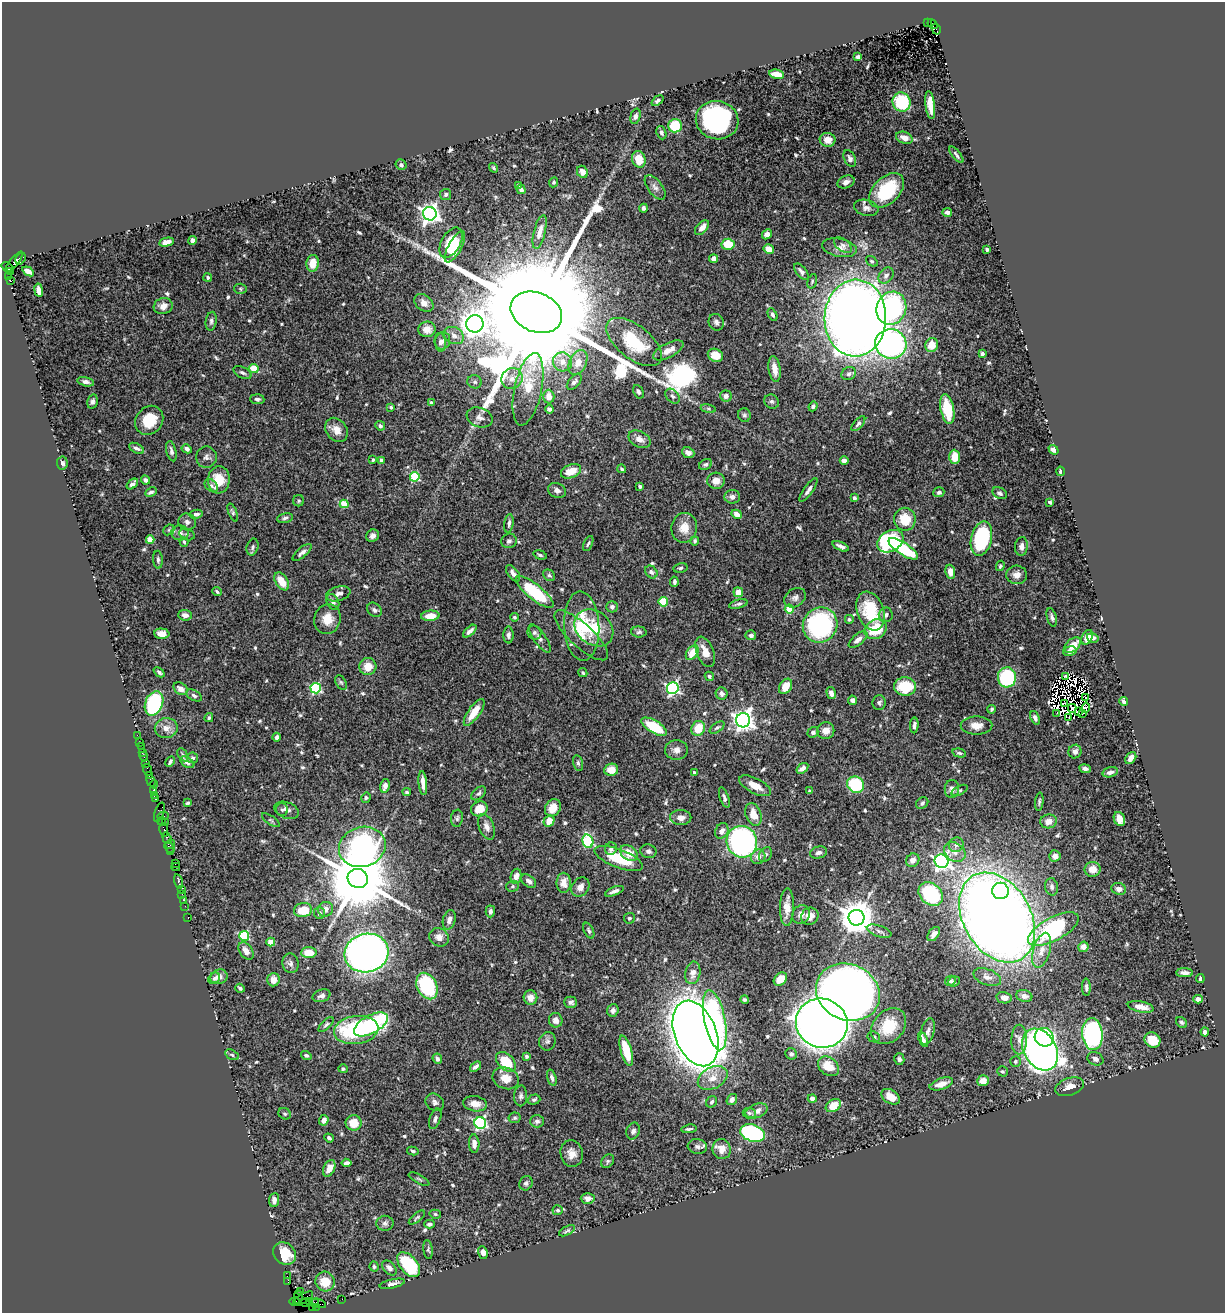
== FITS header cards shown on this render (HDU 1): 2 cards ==
NAXIS1  =                 1223
NAXIS2  =                 1311

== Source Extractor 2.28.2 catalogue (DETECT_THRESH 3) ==
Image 1223 x 1311 px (HDU 1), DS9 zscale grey, 1 PNG px = 1 image px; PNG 1227 x 1315 px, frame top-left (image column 1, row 1311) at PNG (2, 2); each listed source drawn as its Kron ellipse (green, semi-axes under 4 px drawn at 4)
Background 0.937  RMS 0.029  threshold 0.0859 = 3 sigma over >= 5 px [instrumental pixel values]
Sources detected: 635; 6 with non-positive FLUX_AUTO (blend fragments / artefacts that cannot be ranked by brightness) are neither listed nor drawn; of the other 629, the 500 brightest by FLUX_AUTO listed and drawn (129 fainter detections omitted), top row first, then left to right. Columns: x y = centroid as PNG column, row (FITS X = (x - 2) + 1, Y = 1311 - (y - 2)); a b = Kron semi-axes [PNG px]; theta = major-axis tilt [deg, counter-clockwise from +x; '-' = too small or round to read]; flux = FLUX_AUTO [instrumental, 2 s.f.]
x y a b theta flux
927 23 3 2 - 83
932 24 5 3 - 130
936 29 5 3 - 260
858 57 4 4 - 5.4
777 74 7 4 -10 30
657 101 7 4 39 4.3
902 102 10 9 - 110
930 105 14 5 -83 26
635 116 8 5 75 5.9
717 120 21 19 -13 360
675 126 7 6 - 71
661 133 7 5 -71 4.6
904 138 9 5 -21 15
828 140 8 7 - 19
956 155 10 3 -51 4.5
639 159 8 6 -71 29
850 159 9 5 -63 6.9
401 165 5 5 - 3.7
493 168 5 4 - 3.3
582 172 6 5 - 12
554 182 5 4 - 3
846 182 9 6 21 11
518 186 4 3 - 6.3
655 187 14 7 -53 8.6
521 189 5 4 - 7.4
887 190 21 13 44 110
446 194 5 5 - 4.5
643 208 4 3 - 4.8
866 208 12 8 -14 9.8
947 212 5 3 - 5.3
430 214 7 6 - 1100
702 228 9 5 49 13
540 232 17 5 75 15
767 234 5 4 - 10
192 241 4 4 - 9.2
167 242 7 4 11 13
451 243 16 9 61 63
728 244 6 5 - 51
843 245 10 6 -37 7.3
455 247 17 6 61 42
839 248 17 9 -11 17
769 249 5 4 - 22
987 249 3 3 - 6.8
21 259 6 4 56 130
714 259 4 4 - 10
872 261 6 4 -40 3.3
14 262 13 4 51 620
313 263 8 6 84 26
8 267 6 3 -34 180
11 271 3 3 - 540
28 271 6 4 -34 14
801 271 9 5 -51 6.2
886 275 9 6 50 8
8 277 3 3 - 48
208 278 4 4 - 3.2
10 281 4 3 - 690
812 281 7 4 74 3.2
240 289 6 5 - 3.2
39 290 7 4 -80 12
424 303 10 7 -39 12
163 306 9 8 - 14
891 308 17 14 71 290
536 312 27 19 -23 160000
773 315 7 4 -63 3.8
855 318 38 31 88 2900
211 321 9 5 80 5.3
716 322 8 7 - 6.9
475 324 9 8 - 2100
427 329 8 7 - 14
454 336 10 8 -29 10
443 341 9 7 75 7
440 342 9 5 -84 5.3
634 342 33 16 -38 100
891 344 16 14 -16 610
932 345 7 6 - 25
668 350 17 7 27 19
982 354 4 4 - 4.9
715 355 8 6 -26 29
562 362 10 9 - 18
578 362 13 8 65 22
254 369 5 4 - 68
775 369 13 6 -81 19
242 373 10 5 -27 5.6
849 374 7 6 - 5.4
512 378 11 10 - 17
86 382 8 4 -13 7.4
475 382 7 6 - 5.1
574 382 9 5 47 7.4
528 389 37 13 78 55
638 392 7 4 -62 4.7
672 396 8 6 -46 5.9
726 396 6 5 - 8.7
549 397 7 5 -89 16
257 399 7 5 -4 4.7
92 401 7 5 76 5.6
431 402 4 3 - 3.4
772 402 8 7 - 5.3
813 406 5 4 - 4.4
391 407 3 3 - 3.6
549 409 4 4 - 5.2
708 409 8 4 -9 3.2
947 409 15 6 -79 69
744 415 7 6 - 4.1
480 417 13 9 -21 12
149 420 15 13 50 48
858 424 9 4 48 4.6
380 426 5 4 - 5.5
337 430 13 10 -55 20
639 439 12 8 -27 14
137 448 8 4 -26 6.3
187 449 5 4 - 6.9
1053 450 5 4 - 9.9
171 451 10 5 -76 6.5
688 453 6 5 - 10
206 457 11 10 - 8.2
955 457 7 5 -88 32
373 460 4 3 - 3.6
381 460 4 3 - 8.1
844 461 4 4 - 12
62 463 6 5 - 5
705 464 7 5 30 4.1
622 469 4 3 - 3.4
571 471 10 6 22 29
1060 471 4 3 - 3.7
415 477 5 5 - 110
145 480 5 4 - 5.9
219 480 13 11 84 40
716 481 9 8 - 16
132 484 6 4 41 7.2
211 486 7 5 -47 4.6
640 486 4 3 - 4.4
557 490 9 7 -22 8.1
808 490 14 4 55 7.4
151 492 6 4 26 5.2
939 492 5 5 - 5.9
1000 493 8 5 -28 4.8
732 497 8 7 - 7.7
854 498 4 3 - 6.7
299 501 5 5 - 3
1050 502 4 3 - 3
344 504 4 4 - 63
233 512 9 4 -68 3.8
196 514 6 4 11 6.4
737 514 5 4 - 15
285 518 8 5 10 4.6
905 519 11 11 - 40
187 522 9 8 - 7.2
509 523 9 4 82 5.9
684 528 15 13 81 26
169 530 6 5 - 3.1
180 533 9 7 -3 9.2
187 534 8 5 -16 4.7
373 536 6 6 - 9
981 539 17 10 76 190
150 540 4 4 - 38
509 541 8 7 - 5.5
695 541 4 3 - 3.6
890 541 14 10 31 210
184 542 5 3 - 3.1
588 544 8 3 65 3.6
841 546 9 4 -23 8
1021 546 9 6 84 9.3
253 547 8 5 75 4.5
903 549 17 6 -33 140
302 552 12 5 40 7.6
540 555 7 4 -16 4.1
158 560 9 5 -86 4.8
1000 566 5 4 - 3.7
680 568 7 4 11 3.5
651 572 7 5 -46 5.7
950 572 7 5 -81 17
513 573 9 5 -53 8.9
549 575 6 5 - 4
1017 575 10 9 - 14
282 581 10 6 -56 34
674 582 5 3 - 5.2
217 591 5 3 - 3.1
535 592 23 7 -39 130
738 592 5 5 - 16
338 594 12 7 16 11
795 598 11 8 37 9.4
333 602 8 6 -62 7.4
663 602 5 4 - 78
738 604 9 4 14 4.3
612 607 5 5 - 5.8
789 609 4 4 - 61
374 610 8 6 -46 6.7
870 611 20 13 -70 100
185 615 7 5 -4 9.7
886 615 7 7 - 7.3
430 616 9 5 4 27
514 617 4 4 - 3.4
1052 617 9 5 -75 6.3
327 619 15 13 74 29
849 619 4 4 - 3.8
820 625 18 17 - 280
582 626 34 17 -87 84
594 628 21 16 -39 72
876 629 11 9 29 67
470 631 8 4 42 10
639 632 7 5 -3 4.3
534 633 7 6 - 4.9
162 634 8 5 -3 16
508 635 8 5 90 5.8
581 635 34 11 -42 36
751 635 5 5 - 5.6
1087 637 8 5 64 16
540 638 17 6 -55 8
1093 638 6 4 -17 8.3
858 640 11 5 41 11
1073 645 9 6 42 28
1070 651 7 4 9 8.9
705 652 16 8 -68 25
692 653 8 5 54 37
368 667 8 8 - 24
159 672 6 3 -42 4.2
583 673 5 4 - 3.2
709 676 5 4 - 4.4
1065 676 4 3 - 3.2
1007 677 10 9 - 180
341 682 8 5 -62 3.4
786 686 8 6 58 25
905 687 11 9 -2 73
316 688 5 5 - 190
673 688 6 6 - 390
181 689 8 5 -34 12
831 693 6 4 -76 9.7
722 694 6 6 - 6.1
194 695 8 5 -30 5.1
1086 697 2 2 - 3.9
852 700 5 4 - 9.3
1124 701 4 4 - 7.1
154 703 13 8 68 160
879 703 7 6 - 5.3
1065 704 3 2 - 3.6
1072 708 4 3 - 8.5
1086 708 5 3 - 26
992 709 4 4 - 3.5
474 712 16 6 55 31
1078 712 3 2 - 3.7
1057 713 2 2 - 3
1083 713 3 2 - 5.8
1069 717 3 2 - 3.3
209 718 5 4 - 3.6
1035 718 7 4 -67 7
743 720 7 7 - 1200
914 725 8 4 89 5.9
977 725 16 9 0 19
654 727 14 6 -31 80
717 727 8 4 35 4
166 728 11 10 - 15
698 728 7 6 - 39
826 730 8 8 - 16
813 732 5 5 - 6.3
137 735 2 2 - 20
277 737 4 3 - 6
139 742 2 2 - 16
141 746 2 2 - 47
676 750 11 9 3 11
1075 751 7 6 - 9.3
142 753 3 2 - 65
959 753 7 4 -15 3.7
183 755 7 4 -59 3.6
144 756 5 3 - 160
192 758 5 5 - 4.2
1131 758 6 5 - 12
170 762 5 3 - 4
187 762 8 4 -33 6.8
578 763 8 5 -75 4.2
146 764 2 2 - 16
802 768 6 4 36 7.7
1085 769 6 4 -9 5.9
148 770 6 2 -72 90
611 770 7 6 - 20
694 772 4 3 - 3.2
1110 772 7 5 16 7.7
149 775 3 2 - 120
151 781 6 3 -71 290
423 783 12 4 -85 14
154 784 4 2 - 99
856 785 9 8 - 110
385 786 7 4 77 12
755 786 17 7 -27 22
952 789 9 7 89 8.9
960 790 9 4 27 3.5
154 791 3 3 - 160
810 791 3 3 - 3
407 792 4 4 - 4.1
478 793 8 5 41 4.5
154 796 3 2 - 97
724 797 10 4 -71 6.1
366 798 5 4 - 3.3
156 799 3 3 - 70
1039 802 9 4 84 3.6
188 803 3 3 - 3.6
922 803 6 5 - 5.3
553 808 9 7 59 23
479 809 8 7 - 26
282 810 6 6 - 4.3
287 810 13 8 -20 9.7
159 812 10 4 71 370
753 814 12 7 -70 26
163 816 6 2 5 230
681 817 10 7 -2 13
457 818 8 6 82 4.8
1119 819 7 5 -66 18
271 820 10 4 -35 3.7
161 821 4 2 - 62
549 821 6 5 - 21
1049 821 8 7 - 14
165 822 3 2 - 81
487 827 13 7 -69 11
164 830 7 3 -79 330
722 831 8 6 61 11
167 838 6 3 -70 260
588 841 7 5 -72 180
742 842 16 15 - 510
170 844 5 3 - 160
956 845 7 7 - 6.3
362 847 23 20 18 640
169 848 6 3 -50 130
611 849 6 6 - 4.9
648 851 8 6 -11 6.8
171 852 4 2 - 83
818 852 8 6 13 7.6
955 852 11 9 -36 15
629 853 10 6 -35 28
765 855 8 6 58 5.4
1055 856 5 5 - 10
758 857 7 7 - 13
619 858 25 9 -21 77
913 860 7 6 - 12
941 861 7 6 - 680
175 863 2 2 - 54
176 867 4 3 - 190
1093 869 8 7 - 18
516 876 8 5 79 10
358 878 10 9 - 23000
178 881 7 3 -77 190
529 881 8 5 -39 7.4
564 883 10 7 89 17
512 886 6 5 - 3.4
580 887 10 8 52 13
1052 887 8 6 -80 5.3
181 889 2 2 - 58
1119 889 7 6 - 7.3
614 891 10 4 21 6.4
1001 891 8 8 - 66
182 894 2 2 - 88
931 894 13 10 -41 150
183 900 2 2 - 37
185 906 2 2 - 50
787 907 19 7 88 23
325 909 8 7 - 11
303 910 9 7 10 43
490 911 6 4 89 6.1
319 913 6 5 - 5.9
801 914 10 8 60 12
810 916 9 8 - 14
997 917 48 33 -60 3100
188 918 3 2 - 49
629 918 5 5 - 3.8
856 918 8 8 - 4300
449 920 10 6 75 8.7
1053 929 28 11 28 230
589 931 8 4 -65 4.4
879 931 13 5 -18 7.6
934 934 8 5 52 8.1
244 936 5 5 - 150
439 937 10 9 - 11
271 942 4 4 - 38
1083 947 5 5 - 10
1042 950 18 8 74 21
246 951 9 6 -56 13
309 952 8 5 4 32
366 953 22 19 14 1000
291 963 10 8 -79 7.4
693 973 11 7 80 15
1185 973 8 4 -1 9.1
219 977 9 7 18 11
987 977 14 8 -21 12
214 978 6 5 - 5
1200 978 4 3 - 5.6
780 979 7 5 47 22
273 980 6 6 - 16
950 981 5 4 - 3.7
954 981 6 5 - 3.4
427 986 14 9 -64 160
1086 987 8 4 -88 4.9
240 988 5 3 - 4
848 992 33 28 -25 2000
322 996 9 6 17 7.4
1024 996 8 6 -15 10
530 998 7 7 - 15
1004 998 8 5 -11 11
1198 999 4 4 - 9.5
745 1000 4 4 - 3.7
571 1002 6 5 - 7.2
1141 1007 13 5 -12 21
613 1010 6 5 - 6.5
556 1020 7 6 - 13
715 1020 31 10 -78 270
1181 1022 6 5 - 3.8
822 1023 26 24 -22 3000
371 1024 19 9 29 300
326 1025 9 4 44 4.3
889 1026 20 15 47 64
356 1030 22 14 7 190
928 1031 13 6 76 9.1
1205 1032 4 4 - 5.7
696 1033 34 21 -69 6000
1092 1034 16 10 -85 320
874 1037 6 5 - 4.7
1044 1037 9 9 - 180
923 1039 8 4 -66 7.8
1019 1040 15 8 89 14
1152 1040 8 7 - 37
547 1041 9 8 - 6.9
1040 1050 22 16 -59 1500
626 1051 16 5 -74 62
791 1054 6 5 - 5
232 1055 7 4 -30 3.8
306 1055 5 4 - 4.8
526 1056 4 3 - 3.6
437 1059 5 4 - 6.3
899 1059 6 5 - 4.9
1095 1059 8 6 -24 8.2
1015 1061 5 5 - 3.6
506 1062 12 7 -44 74
828 1066 12 8 -37 37
475 1067 6 3 38 6.2
343 1069 5 4 - 3.5
1002 1071 5 5 - 3
506 1078 13 10 -20 25
552 1078 8 4 -74 6
713 1078 16 10 28 24
983 1081 6 5 - 20
941 1084 12 5 19 19
1070 1087 15 8 19 19
521 1096 10 6 88 6.2
891 1097 10 6 -33 21
812 1098 4 4 - 8.7
534 1099 6 5 - 4.1
732 1100 6 4 55 6.9
435 1102 10 8 -40 7.2
712 1102 6 5 - 4.3
475 1104 12 7 -9 17
833 1106 8 6 32 38
756 1111 11 7 18 14
749 1113 6 5 - 4.1
285 1114 6 5 - 3.8
515 1118 6 5 - 3.5
435 1119 11 5 70 6.9
324 1120 5 4 - 12
537 1121 7 6 - 6
354 1123 8 7 - 32
480 1123 6 6 - 350
689 1129 8 3 7 4
633 1131 8 6 68 6.9
752 1133 12 8 -18 330
329 1138 5 3 - 4.2
474 1144 9 5 -87 13
697 1146 10 7 -7 7.6
722 1149 10 9 - 20
413 1151 6 4 -12 3
572 1153 13 11 -77 17
608 1161 7 5 49 3.6
346 1163 5 4 - 7.7
329 1168 9 5 66 22
419 1179 11 3 -28 3
526 1183 7 6 - 5.1
588 1198 7 5 -2 8.9
274 1200 7 5 83 9.1
558 1210 5 5 - 3.9
435 1214 6 4 -15 3.2
417 1217 10 4 39 3.4
385 1223 8 7 - 6.2
429 1224 5 4 - 5.2
567 1231 9 3 28 3.3
428 1250 9 4 -82 3.3
483 1252 6 4 -71 8.6
285 1254 12 10 -42 47
409 1265 14 8 -50 130
374 1267 5 4 - 3.5
389 1268 9 5 -47 7.9
287 1276 2 2 - 29
288 1281 4 2 - 100
325 1281 10 9 - 35
392 1284 13 4 12 8
301 1291 4 3 - 160
298 1297 7 2 -87 240
303 1299 11 4 31 570
342 1299 2 2 - 25
295 1302 5 4 - 99
310 1302 2 2 - 57
314 1302 4 2 - 91
305 1303 4 3 - 98
319 1303 7 3 -22 150
312 1307 3 2 - 21
316 1307 4 3 - 32
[129 fainter detections neither listed nor drawn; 6 non-positive-flux detections neither listed nor drawn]